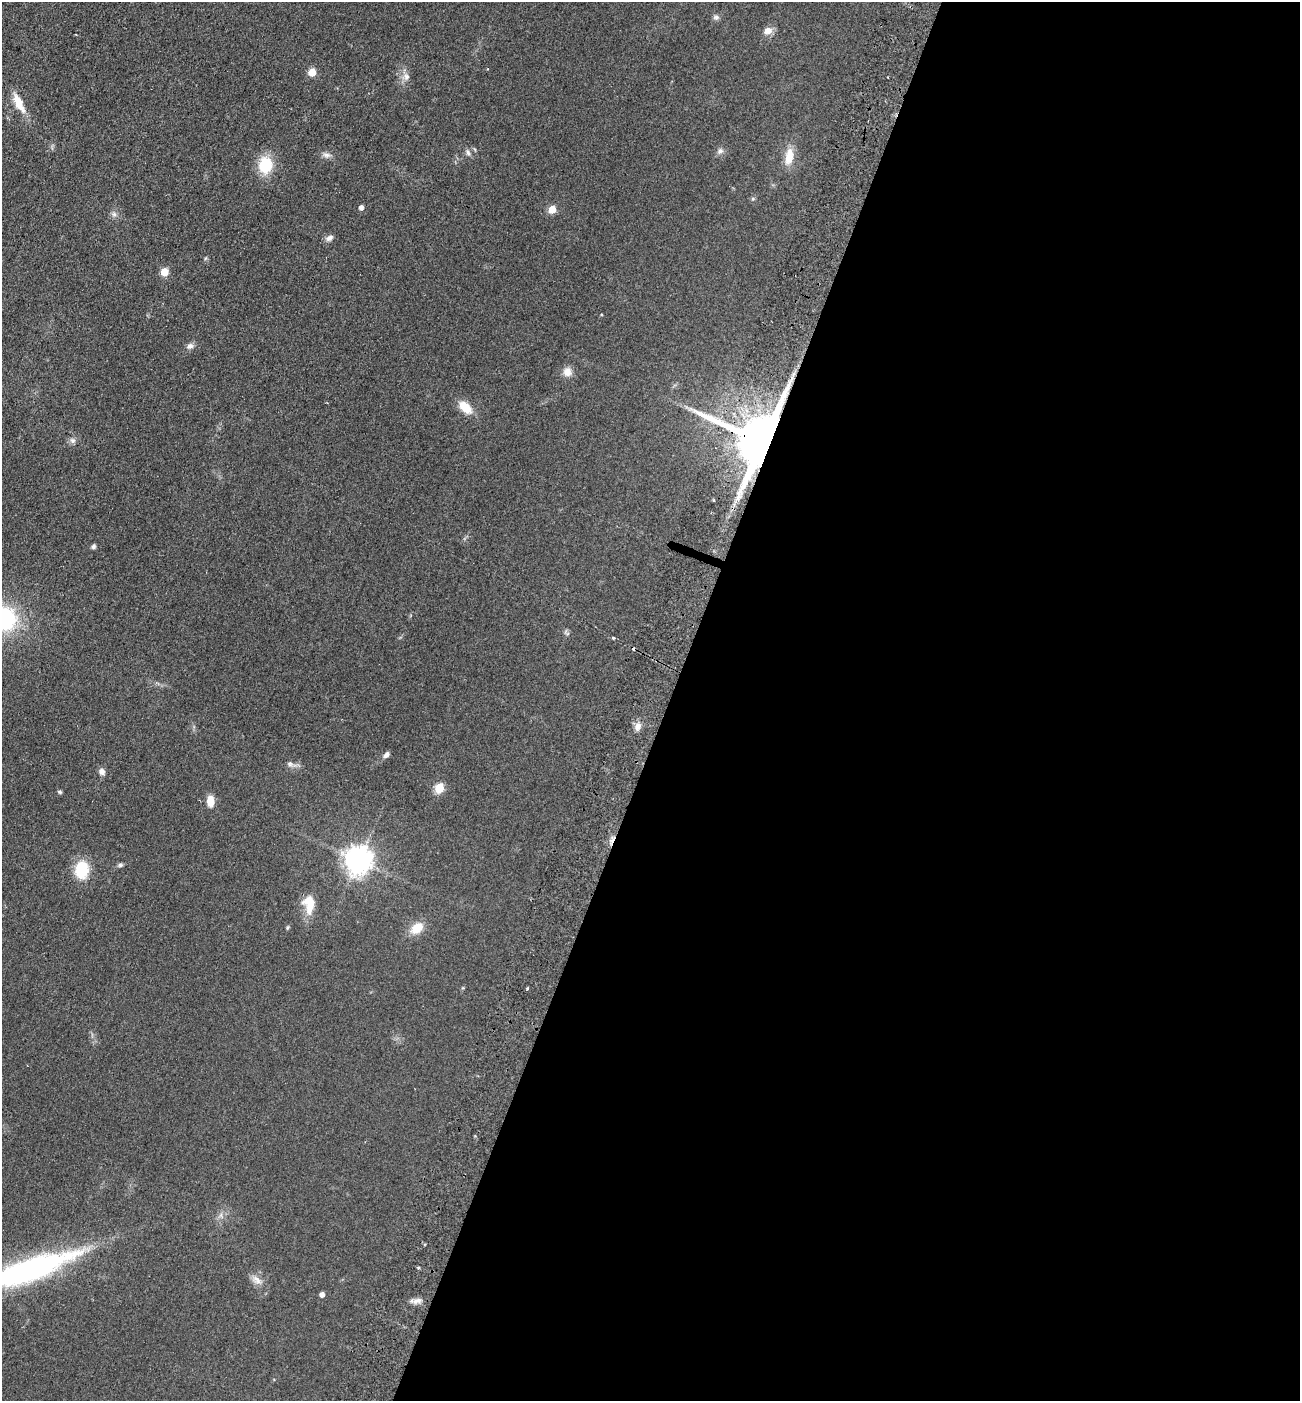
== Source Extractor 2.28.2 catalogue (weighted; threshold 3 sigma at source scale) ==
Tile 12 of 4 x 4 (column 4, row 3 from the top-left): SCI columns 4091-5388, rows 1427-2825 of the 5718 x 5651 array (HDU 1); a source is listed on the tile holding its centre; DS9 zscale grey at full resolution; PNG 1302 x 1403 px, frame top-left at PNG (2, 2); no overlay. Shown black and unused: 49% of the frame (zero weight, under 2 of 3 exposures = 3% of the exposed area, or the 3 px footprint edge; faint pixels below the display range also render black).
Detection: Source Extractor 2.28.2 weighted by HDU 2 'WHT'; one run over the whole footprint, this tile lists its part. Background 0.0766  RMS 0.0099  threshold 0.0447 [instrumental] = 3 sigma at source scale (4.5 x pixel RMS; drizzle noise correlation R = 1.50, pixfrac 1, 0.05/0.05 arcsec/px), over >= 5 px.
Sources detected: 47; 2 cosmic-ray / hot-pixel residue — not listed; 1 inside a brighter listed object's ellipse — not listed separately; the other 44 listed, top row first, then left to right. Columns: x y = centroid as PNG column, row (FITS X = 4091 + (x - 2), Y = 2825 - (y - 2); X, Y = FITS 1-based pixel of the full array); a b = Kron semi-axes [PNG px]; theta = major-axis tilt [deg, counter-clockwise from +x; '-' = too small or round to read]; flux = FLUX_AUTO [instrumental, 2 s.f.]
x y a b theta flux
716 17 8 6 -2 2.8
768 31 11 8 23 7.1
312 72 5 5 - 26
406 77 9 8 - 4.9
888 77 3 2 - 0.89
19 103 25 9 -64 16
720 151 9 7 27 3.3
468 152 9 6 -68 2.9
326 155 11 6 0 3.8
789 156 23 11 80 15
265 165 17 14 82 33
753 199 6 4 -18 1.2
361 207 4 4 - 3.9
552 209 5 5 - 24
114 214 6 6 - 2.7
329 238 10 7 26 4
164 272 5 5 - 22
190 346 9 8 - 3.8
567 372 11 11 - 7.7
465 407 14 8 -45 20
72 440 8 7 - 3.2
762 442 14 13 - 7800
714 500 4 2 - 0.92
93 546 6 5 - 2.3
2 618 25 21 -16 130
613 638 3 3 - 3.8
638 726 11 8 66 5.3
386 755 8 5 55 3.6
290 764 8 6 -22 2.5
102 771 8 7 - 3.9
439 788 5 5 - 46
60 792 6 4 -16 1.3
210 801 10 7 -89 13
358 860 9 8 - 1200
120 865 6 5 - 1.9
82 870 18 14 85 32
309 901 15 13 -67 16
287 928 6 3 71 1.1
417 928 15 10 37 16
418 1268 3 3 - 1.5
28 1270 109 23 19 240
257 1280 17 8 -46 6.9
322 1294 4 4 - 5.1
417 1301 13 6 20 4.8
Overlapping masked pixels (flux is a lower limit): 1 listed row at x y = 762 442
Isophote crosses this tile's border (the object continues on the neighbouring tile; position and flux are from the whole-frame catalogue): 2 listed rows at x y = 2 618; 28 1270